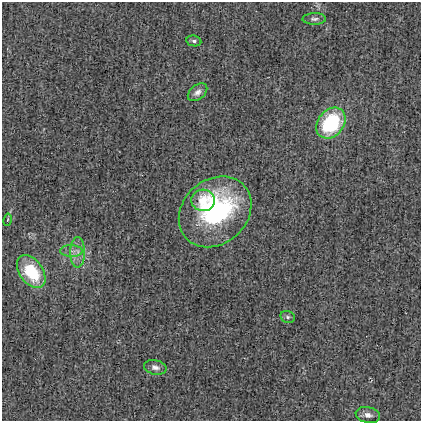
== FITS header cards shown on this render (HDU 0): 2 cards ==
NAXIS1  =                  419
NAXIS2  =                  419

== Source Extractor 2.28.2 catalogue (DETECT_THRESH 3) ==
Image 419 x 419 px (HDU 0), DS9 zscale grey, 1 PNG px = 1 image px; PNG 423 x 423 px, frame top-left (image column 1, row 419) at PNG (2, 2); each listed source drawn as its Kron ellipse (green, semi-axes under 4 px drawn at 4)
Background -1.98e-04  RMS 0.028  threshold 0.0826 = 3 sigma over >= 5 px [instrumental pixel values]
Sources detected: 13; all 13 listed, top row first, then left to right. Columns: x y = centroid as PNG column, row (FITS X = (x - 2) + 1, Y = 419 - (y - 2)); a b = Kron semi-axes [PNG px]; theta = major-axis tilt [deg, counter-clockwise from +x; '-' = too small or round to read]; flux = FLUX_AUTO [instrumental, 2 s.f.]
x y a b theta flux
314 19 11 6 2 5.9
194 41 7 5 -10 4.9
197 92 11 7 39 9.6
331 123 17 13 52 150
203 200 12 10 -5 24
215 212 39 32 41 290
8 220 6 3 80 2
71 251 11 6 0 9.4
77 252 15 7 -89 17
31 272 18 11 -54 100
288 317 7 6 - 4.5
155 367 11 7 -13 9
368 415 12 8 -12 11